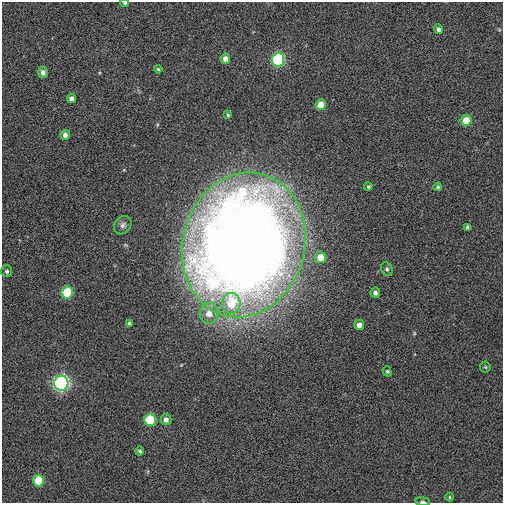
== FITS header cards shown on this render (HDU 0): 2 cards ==
NAXIS1  =                  501 / Axis length
NAXIS2  =                  501 / Axis length

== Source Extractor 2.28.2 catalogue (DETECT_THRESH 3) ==
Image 501 x 501 px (HDU 0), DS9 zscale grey, 1 PNG px = 1 image px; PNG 505 x 505 px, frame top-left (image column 1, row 501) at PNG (2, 2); each listed source drawn as its Kron ellipse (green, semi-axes under 4 px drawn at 4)
Background 0.0303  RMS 0.48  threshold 1.43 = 3 sigma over >= 5 px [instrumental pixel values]
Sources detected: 34; all 34 listed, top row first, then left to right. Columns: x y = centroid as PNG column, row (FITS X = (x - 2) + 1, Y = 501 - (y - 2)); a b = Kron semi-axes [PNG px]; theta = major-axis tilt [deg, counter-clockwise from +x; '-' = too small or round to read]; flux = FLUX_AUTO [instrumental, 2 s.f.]
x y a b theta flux
125 3 4 3 - 50
438 29 5 4 - 100
225 59 5 5 - 200
278 60 6 6 - 3200
158 69 4 4 - 47
43 72 5 5 - 170
72 99 4 4 - 160
321 105 5 5 - 490
228 115 4 3 - 42
466 120 5 5 - 590
65 135 5 4 - 180
368 187 4 4 - 56
438 187 4 4 - 59
123 225 10 8 52 110
468 227 4 4 - 110
244 245 73 61 74 66000
321 257 6 6 - 440
387 269 7 5 -64 71
7 271 6 5 - 61
67 292 6 5 - 1200
375 293 5 4 - 120
231 303 10 9 - 720
209 313 10 9 - 350
129 323 4 3 - 63
359 325 5 5 - 250
485 367 5 5 - 43
387 371 5 4 - 43
61 383 7 7 - 7900
150 420 6 5 - 1400
166 420 5 5 - 170
140 451 4 4 - 59
39 481 6 5 - 900
449 497 4 3 - 31
423 501 7 4 -8 57
At the frame edge (FLAGS 8, measured only in part): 2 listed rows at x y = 125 3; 423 501